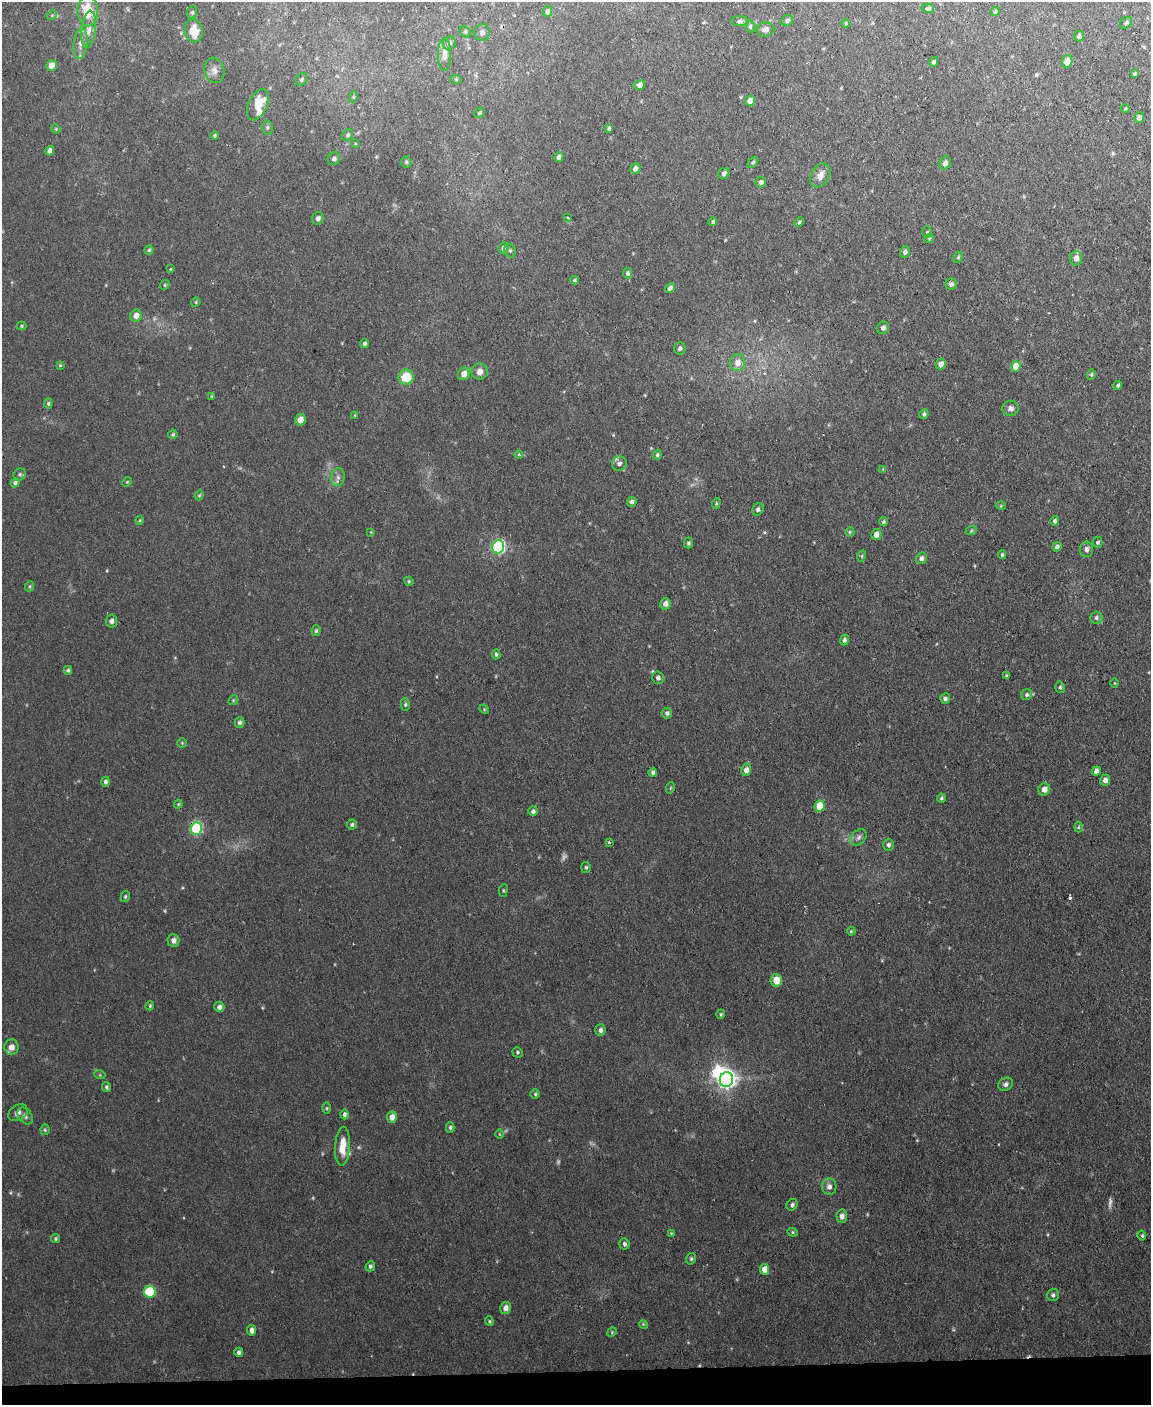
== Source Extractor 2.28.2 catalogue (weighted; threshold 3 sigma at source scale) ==
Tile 10 of 4 x 3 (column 2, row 3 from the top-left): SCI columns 1150-2298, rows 236-1638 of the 4596 x 4572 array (HDU 1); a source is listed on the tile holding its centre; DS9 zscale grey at full resolution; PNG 1153 x 1407 px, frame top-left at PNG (2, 2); each listed source drawn as its Kron ellipse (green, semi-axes under 4 px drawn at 4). Shown black and unused: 2% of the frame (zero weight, under 2 of 3 exposures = <1% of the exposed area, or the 3 px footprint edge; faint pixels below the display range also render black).
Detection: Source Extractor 2.28.2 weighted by HDU 2 'WHT'; one run over the whole footprint, this tile lists its part. Background 0.0545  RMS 0.0055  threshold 0.0245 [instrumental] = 3 sigma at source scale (4.5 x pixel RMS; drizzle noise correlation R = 1.50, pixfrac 1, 0.05/0.05 arcsec/px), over >= 5 px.
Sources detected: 217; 8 too faint to see at this stretch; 1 inside a brighter object's white glare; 6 cosmic-ray / hot-pixel residue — neither listed nor drawn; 1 inside a brighter listed object's ellipse — not listed separately; the other 201 listed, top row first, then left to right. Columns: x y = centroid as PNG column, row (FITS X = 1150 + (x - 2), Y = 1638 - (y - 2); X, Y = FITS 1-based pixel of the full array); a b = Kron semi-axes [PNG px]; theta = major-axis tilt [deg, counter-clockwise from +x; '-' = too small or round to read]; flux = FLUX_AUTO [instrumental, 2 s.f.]
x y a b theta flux
928 8 6 4 -11 1.4
88 11 15 10 -87 17
192 12 6 5 - 0.92
547 12 5 4 - 1.8
995 12 4 4 - 0.91
52 15 5 4 - 0.7
787 20 6 5 - 1.4
740 21 8 5 -5 1.3
846 23 4 4 - 0.56
1126 23 7 5 42 1.1
750 26 6 5 - 1
88 29 19 7 83 4.9
765 29 9 7 9 2.3
194 31 11 9 -80 9.9
465 32 6 5 - 0.75
482 32 8 7 - 2.1
1079 36 5 5 - 1.4
449 43 7 6 - 1.9
80 44 15 7 84 3.9
444 54 16 6 90 3.6
1067 61 6 5 - 4.3
934 62 5 4 - 1.1
51 65 5 5 - 4.2
214 70 13 10 -76 3.5
1135 74 4 3 - 1.1
302 79 6 5 - 0.98
456 79 6 3 -19 0.61
639 85 6 5 - 2.9
353 97 5 3 - 0.57
750 101 5 5 - 4.8
258 105 17 9 66 11
1125 108 4 3 - 0.62
480 113 6 4 42 0.79
1139 118 5 5 - 2.3
267 127 7 5 89 1.1
609 128 4 4 - 1.2
56 129 5 4 - 0.54
215 135 4 4 - 0.83
348 135 6 5 - 1
355 144 3 2 - 0.78
50 151 5 4 - 2.6
559 157 5 4 - 1.8
334 159 7 6 - 1.9
406 162 5 5 - 0.82
753 162 6 4 49 0.9
945 163 6 5 - 2.1
635 168 5 4 - 2.3
724 173 6 5 - 1.6
820 175 13 9 59 4.5
761 182 5 5 - 1.8
568 217 3 2 - 0.52
318 218 6 5 - 1.8
713 222 4 4 - 0.99
799 222 5 4 - 1.1
927 232 6 5 - 0.8
929 238 5 4 - 0.63
503 248 6 5 - 1.7
149 250 4 4 - 0.8
510 251 7 5 -74 1.1
905 252 6 5 - 1.8
958 257 6 4 67 0.83
1076 258 7 6 - 3.5
170 269 3 3 - 0.39
628 273 5 4 - 1.2
574 280 4 3 - 0.7
951 284 5 5 - 1.6
165 285 5 4 - 0.66
670 288 5 4 - 1.5
196 302 5 4 - 0.56
136 316 6 6 - 4.4
21 326 5 4 - 0.62
883 328 6 5 - 1.8
365 343 4 4 - 1
680 348 6 6 - 1.5
737 362 8 7 - 4.2
941 364 5 5 - 3.1
60 365 4 3 - 0.59
1016 366 5 5 - 7.8
480 371 8 8 - 2.8
464 374 6 5 - 3.4
1091 375 5 4 - 0.7
406 377 7 7 - 14
1118 385 4 3 - 1
212 396 4 3 - 0.45
48 403 5 4 - 0.76
1011 408 8 7 - 2.2
924 414 5 4 - 1
355 415 4 2 - 0.43
300 420 6 5 - 4.2
173 434 5 4 - 0.77
519 455 4 4 - 0.54
657 455 5 4 - 0.91
619 464 7 7 - 2.2
883 469 4 4 - 0.47
20 474 6 5 - 1
338 477 9 6 80 2.1
127 482 5 4 - 0.57
15 483 5 4 - 1.5
199 495 5 4 - 0.65
632 502 5 5 - 1.5
716 503 5 4 - 0.69
1001 506 5 3 - 0.51
758 509 6 5 - 1.5
140 520 4 3 - 0.49
1055 521 5 4 - 1.2
883 522 4 4 - 0.88
971 531 6 4 19 0.67
371 532 4 4 - 0.43
850 532 5 4 - 0.66
876 534 5 5 - 3.7
1098 542 5 5 - 1.1
688 543 5 4 - 0.93
498 547 6 6 - 100
1057 547 5 4 - 1.6
1086 549 7 6 - 1.9
1002 555 4 3 - 0.82
862 556 5 3 - 0.59
921 558 6 5 - 1.9
409 581 5 4 - 0.69
29 586 5 4 - 0.73
665 604 5 5 - 2.6
1096 618 6 6 - 1.2
111 621 6 5 - 1.9
316 631 5 4 - 0.88
844 640 5 4 - 1.5
496 654 5 4 - 1.1
68 670 4 4 - 0.88
1006 676 4 3 - 0.77
658 678 6 5 - 1.6
1115 683 5 3 - 0.42
1060 687 6 4 -75 0.91
1027 695 6 5 - 1.3
945 699 5 5 - 1.1
233 700 5 4 - 0.64
405 705 6 4 89 0.87
484 709 5 4 - 0.52
667 713 5 5 - 1.5
239 722 5 5 - 1.4
182 743 4 4 - 0.53
746 770 6 5 - 3.2
1096 771 5 4 - 3.2
653 772 4 4 - 1.3
1105 780 5 5 - 2.9
105 782 5 4 - 1.2
670 788 6 3 71 0.57
1044 789 6 6 - 3.4
941 798 4 4 - 0.96
178 804 4 4 - 0.53
820 806 5 5 - 17
533 811 4 4 - 1.5
352 824 5 5 - 1.1
1078 827 5 3 - 0.57
196 828 6 5 - 66
859 837 9 7 46 2
609 842 3 2 - 1.2
888 845 6 5 - 1.4
586 867 5 4 - 0.91
503 890 6 3 83 0.61
125 897 6 4 75 0.86
851 931 4 3 - 0.56
173 940 6 6 - 2.4
776 980 6 5 - 6.7
150 1006 4 3 - 0.65
219 1007 5 5 - 2.2
721 1014 5 4 - 0.68
600 1030 6 5 - 1.8
11 1047 8 7 - 3.9
517 1052 5 5 - 0.91
100 1075 5 3 - 0.48
726 1080 7 6 - 280
1006 1084 8 6 29 1.8
106 1087 5 4 - 0.85
535 1094 5 4 - 0.82
326 1108 6 4 88 0.65
18 1113 10 7 30 2.3
344 1114 5 4 - 1.4
25 1116 9 6 -52 1.8
392 1117 6 5 - 3.7
450 1128 5 4 - 0.89
45 1130 5 4 - 0.72
499 1134 4 3 - 0.41
342 1146 19 7 86 9.9
829 1187 8 7 - 2.6
792 1205 6 5 - 1.3
842 1216 7 5 -88 2.4
793 1232 5 4 - 0.69
671 1233 4 4 - 0.47
1142 1236 5 4 - 0.87
56 1239 4 4 - 0.78
624 1244 5 5 - 1.4
691 1259 6 4 76 0.92
370 1266 5 4 - 1
765 1269 5 4 - 6
150 1292 6 6 - 34
1053 1295 6 6 - 1.4
506 1308 6 5 - 2.9
489 1321 5 4 - 0.68
643 1324 4 3 - 0.49
252 1330 5 4 - 3.1
612 1332 5 4 - 0.52
239 1352 5 4 - 1.5
Overlapping masked pixels (flux is a lower limit): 1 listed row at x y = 196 828